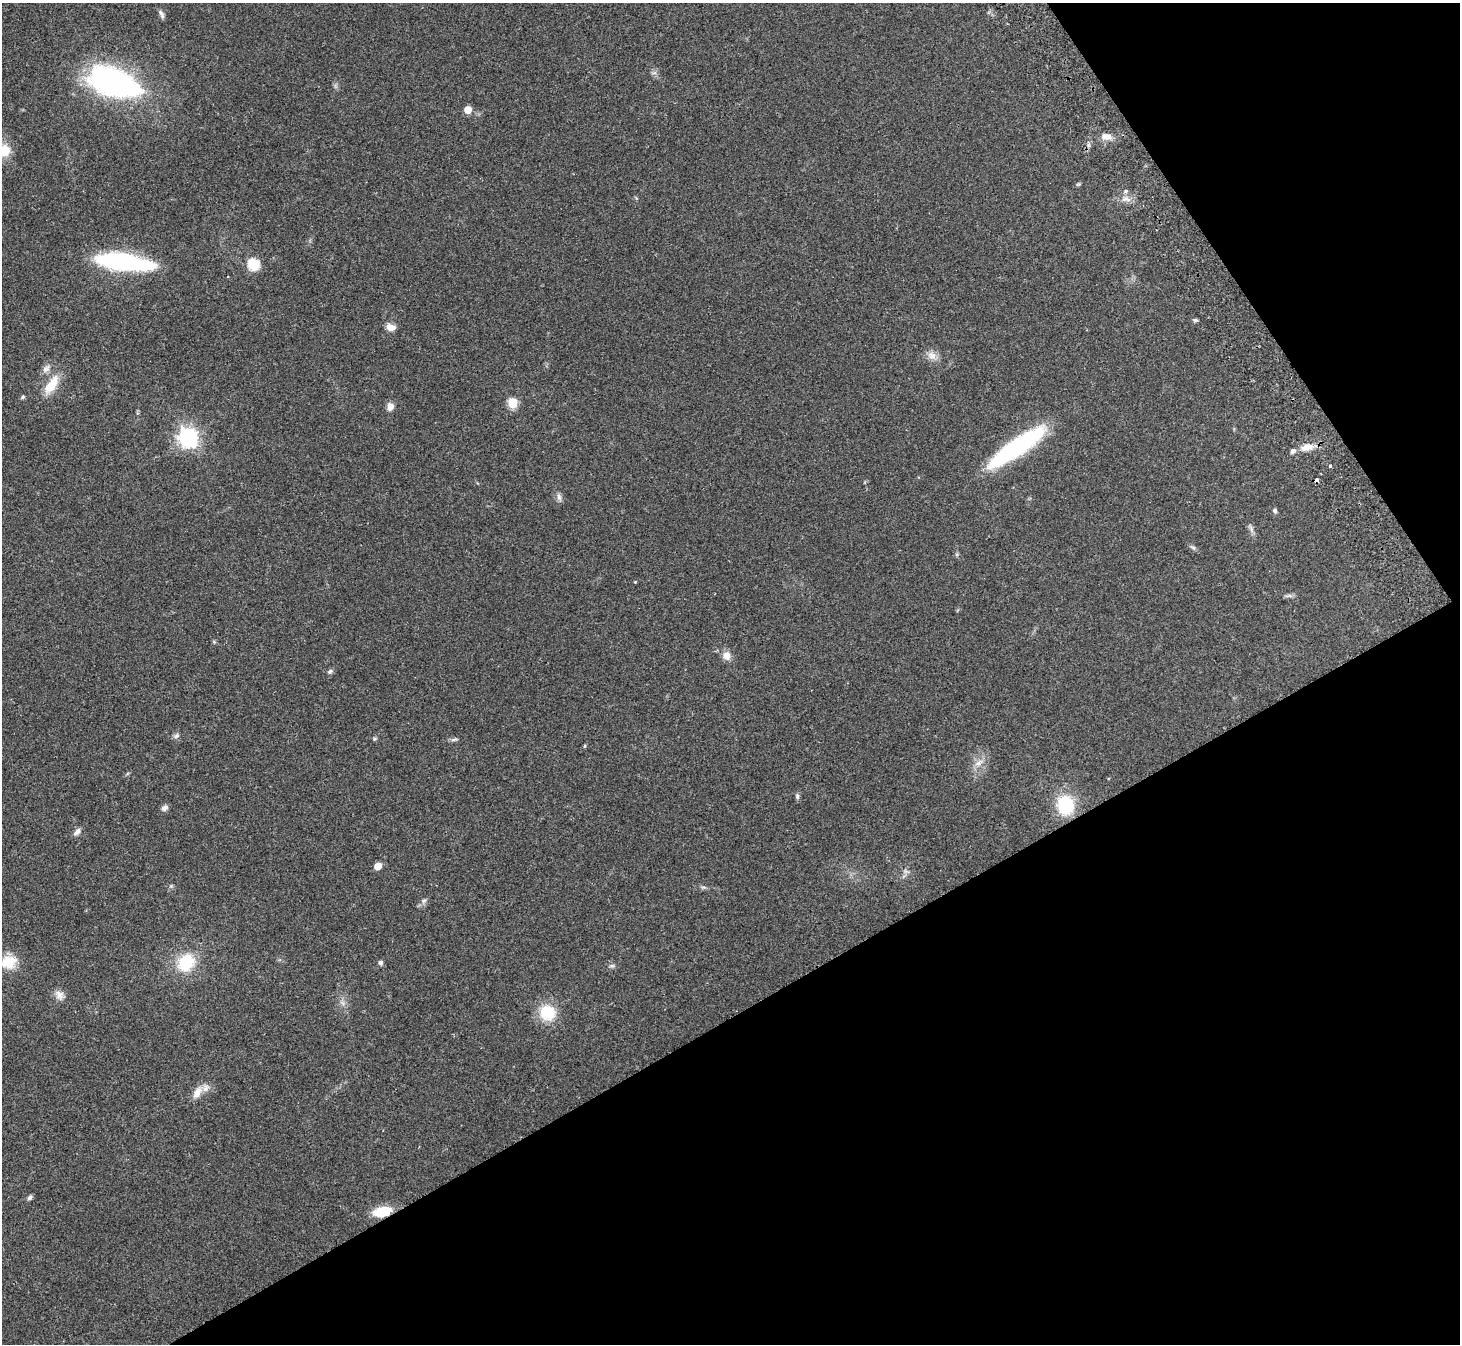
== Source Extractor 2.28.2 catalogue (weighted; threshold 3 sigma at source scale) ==
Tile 12 of 4 x 4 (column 4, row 3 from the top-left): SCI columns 4423-5880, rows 1538-2879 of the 5934 x 5893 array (HDU 1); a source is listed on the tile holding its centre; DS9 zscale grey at full resolution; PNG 1462 x 1346 px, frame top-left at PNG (2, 3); no overlay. Shown black and unused: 31% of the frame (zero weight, under 2 of 3 exposures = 3% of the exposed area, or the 3 px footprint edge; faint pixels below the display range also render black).
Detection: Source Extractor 2.28.2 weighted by HDU 2 'WHT'; one run over the whole footprint, this tile lists its part. Background 0.141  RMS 0.0088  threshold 0.0394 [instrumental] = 3 sigma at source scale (4.5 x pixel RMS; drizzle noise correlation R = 1.50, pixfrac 1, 0.05/0.05 arcsec/px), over >= 5 px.
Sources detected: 53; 1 inside a brighter listed object's ellipse — not listed separately; the other 52 listed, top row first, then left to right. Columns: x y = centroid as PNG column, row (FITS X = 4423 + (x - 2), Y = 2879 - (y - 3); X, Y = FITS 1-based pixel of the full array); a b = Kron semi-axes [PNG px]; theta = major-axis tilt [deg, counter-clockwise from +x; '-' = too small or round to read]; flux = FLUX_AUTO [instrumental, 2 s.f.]
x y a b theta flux
161 14 13 5 -61 2.6
654 73 7 4 18 1.7
113 83 47 23 -20 230
468 110 5 5 - 16
1106 137 15 8 -3 6.3
5 151 15 12 74 15
1126 191 5 4 - 1.5
1126 199 12 4 -19 3.6
124 262 59 14 -7 120
253 264 6 6 - 77
1195 320 6 4 0 1.5
391 327 11 7 -20 6.4
932 355 14 10 -39 6.5
46 369 13 8 49 4.5
52 385 26 11 56 18
23 397 6 4 68 1.2
512 403 5 5 - 43
390 407 9 7 78 5.7
188 438 7 7 - 460
1017 447 53 12 34 170
1307 447 17 8 12 9.6
1330 466 4 4 - 1.3
1317 480 4 4 - 5.4
559 497 10 6 -75 2.9
1275 510 6 5 - 1.8
1251 530 10 4 -81 2.6
1193 547 7 4 -19 1.6
635 582 3 3 - 0.77
1289 596 9 4 8 2.1
726 656 12 11 - 6
330 671 7 6 - 2
176 736 8 6 39 2.3
375 739 6 4 22 1.2
454 739 10 4 12 1.7
585 746 5 3 - 0.96
979 763 14 6 34 5.3
797 796 8 5 -81 1.9
1065 805 15 13 -83 53
165 808 9 6 39 3.2
77 832 10 6 45 3.8
378 866 5 5 - 14
171 886 5 5 - 1.2
424 901 7 5 31 2
9 962 21 17 15 19
186 962 19 16 44 34
380 963 6 6 - 1.9
612 966 8 4 8 1.6
59 995 14 10 -58 5.6
547 1012 19 18 - 27
197 1093 19 10 59 9.3
30 1197 6 5 - 2
382 1212 16 9 12 25
Overlapping masked pixels (flux is a lower limit): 2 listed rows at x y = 1317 480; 382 1212
Isophote crosses this tile's border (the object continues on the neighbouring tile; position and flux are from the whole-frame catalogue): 1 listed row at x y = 5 151